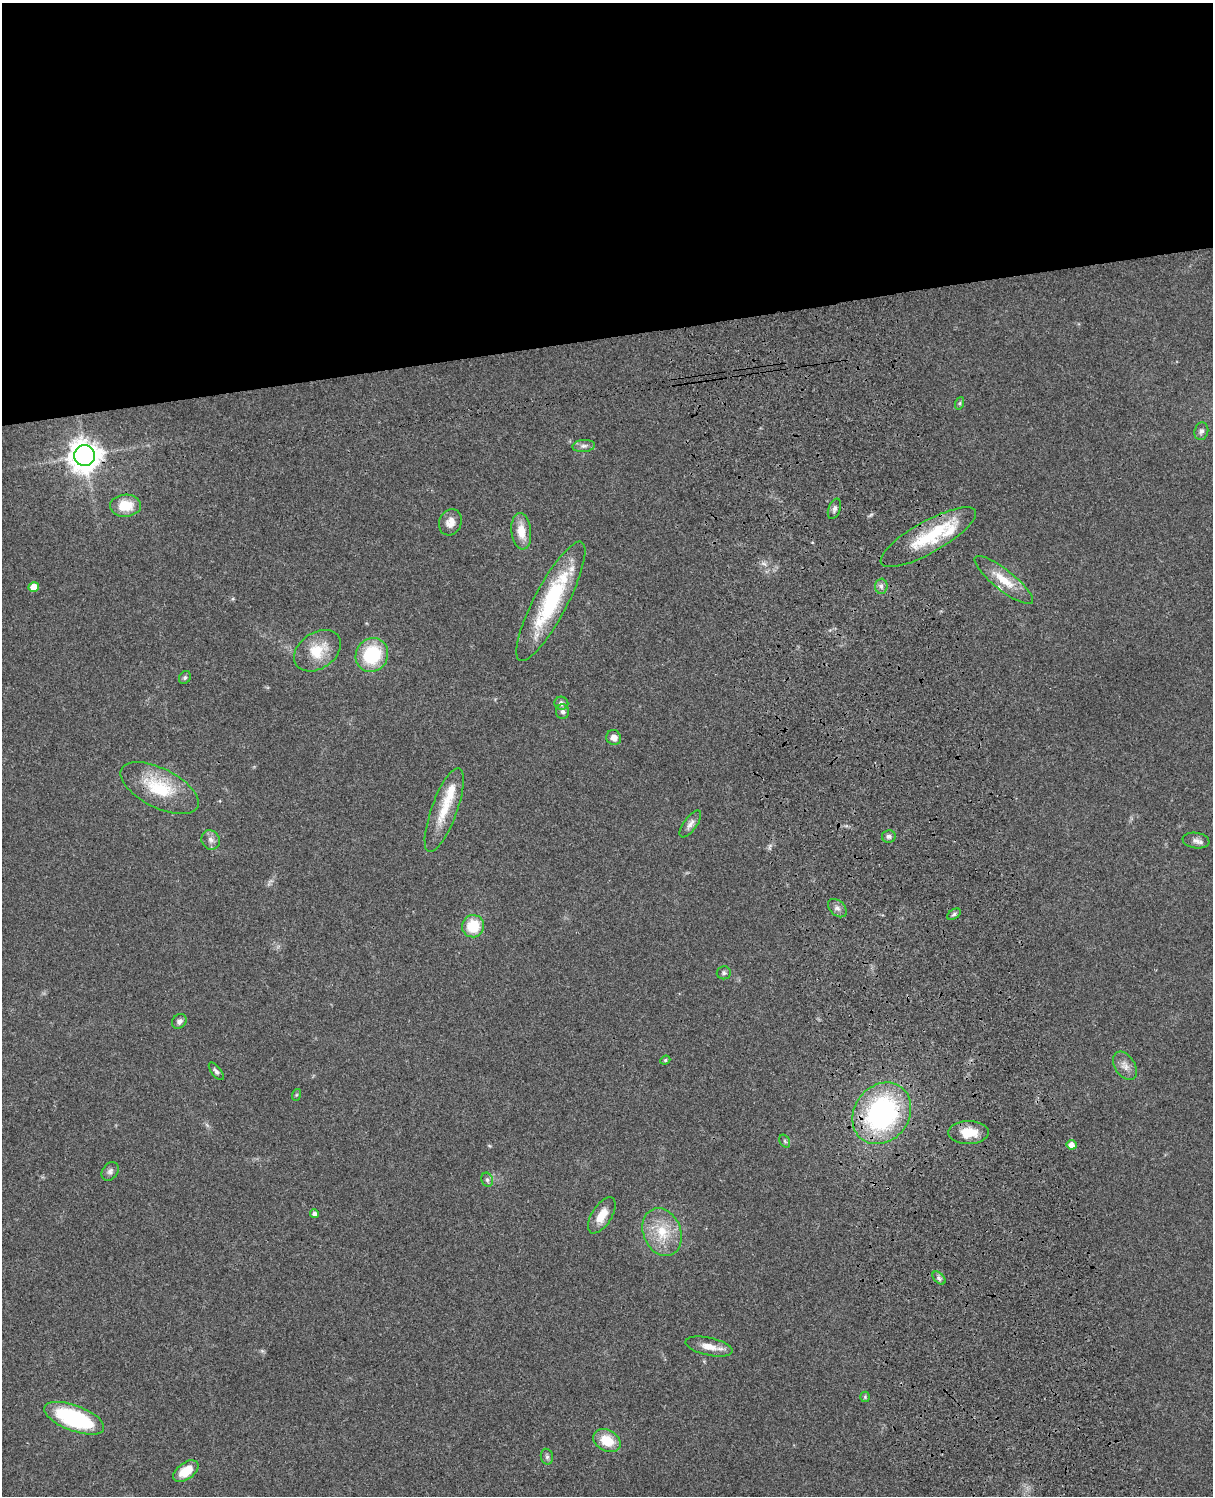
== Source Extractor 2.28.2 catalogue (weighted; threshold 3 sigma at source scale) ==
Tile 2 of 4 x 3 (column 2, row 1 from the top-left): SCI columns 1333-2543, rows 3268-4761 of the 5085 x 4926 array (HDU 1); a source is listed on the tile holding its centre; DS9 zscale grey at full resolution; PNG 1215 x 1498 px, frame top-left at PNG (2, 3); each listed source drawn as its Kron ellipse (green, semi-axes under 4 px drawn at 4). Shown black and unused: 23% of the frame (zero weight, under 3 of 4 exposures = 6% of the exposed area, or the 3 px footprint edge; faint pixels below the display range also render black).
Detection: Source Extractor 2.28.2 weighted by HDU 2 'WHT'; one run over the whole footprint, this tile lists its part. Background 0.081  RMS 0.0058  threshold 0.0262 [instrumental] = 3 sigma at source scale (4.5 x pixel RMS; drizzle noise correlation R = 1.50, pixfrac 1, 0.05/0.05 arcsec/px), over >= 5 px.
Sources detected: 55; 5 inside a brighter listed object's ellipse — not listed separately; the other 50 listed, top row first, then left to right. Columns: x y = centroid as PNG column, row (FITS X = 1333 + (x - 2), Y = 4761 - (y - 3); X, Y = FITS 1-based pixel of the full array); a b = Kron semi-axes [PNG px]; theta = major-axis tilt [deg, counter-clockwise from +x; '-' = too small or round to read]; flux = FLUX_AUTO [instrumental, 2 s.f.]
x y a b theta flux
960 403 6 4 71 0.93
1201 431 9 6 75 1.9
584 446 11 6 5 2.1
85 456 10 10 - 810
125 506 15 11 2 13
834 509 10 6 68 1.9
450 522 13 11 65 5.3
521 531 18 10 -84 9.5
928 537 54 16 29 30
1004 580 36 10 -39 13
881 586 7 6 - 1.9
34 587 5 5 - 7.3
551 601 67 16 62 59
317 651 26 18 34 15
372 655 17 16 - 33
185 677 7 5 57 1.1
561 703 7 6 - 2.4
563 712 7 6 - 1.9
614 738 8 7 - 3.4
160 788 42 19 -27 29
444 810 44 13 70 18
690 824 16 6 54 2.9
889 836 7 6 - 1.8
211 840 10 9 - 2.8
1196 840 13 7 -9 2.8
837 908 11 7 -43 2.4
954 914 7 4 32 1.2
473 926 11 11 - 17
724 973 7 6 - 1.3
179 1021 8 6 46 2.3
665 1060 5 4 - 0.89
1125 1066 15 10 -56 4.4
216 1071 10 5 -52 1.7
296 1095 6 4 71 0.66
882 1113 33 27 53 110
969 1132 20 11 0 11
785 1141 7 5 -59 0.98
1072 1145 5 5 - 4.6
110 1171 10 7 55 2
487 1180 7 5 -68 1.4
314 1214 4 4 - 1.8
602 1215 20 10 58 8.6
662 1232 25 18 -68 18
939 1278 8 4 -45 1.4
709 1347 24 9 -12 7.2
865 1397 5 5 - 0.75
74 1418 32 12 -21 57
607 1440 14 10 -28 13
547 1457 8 6 -75 1.5
186 1471 14 8 36 13
Overlapping masked pixels (flux is a lower limit): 2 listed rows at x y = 85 456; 882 1113